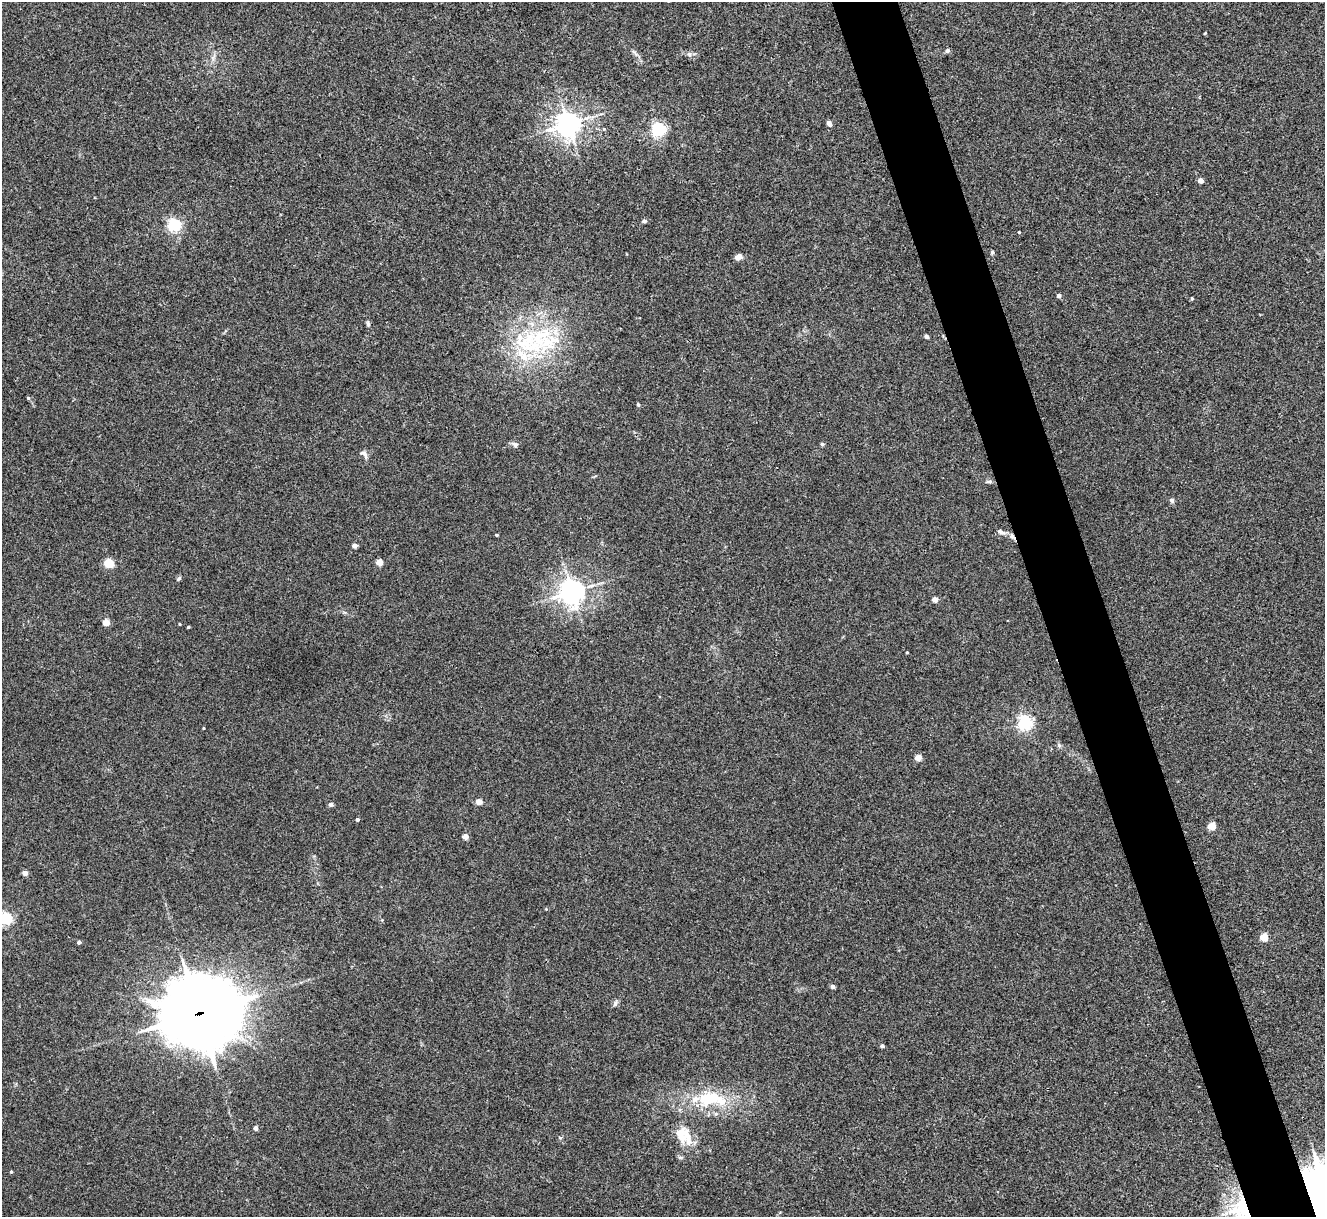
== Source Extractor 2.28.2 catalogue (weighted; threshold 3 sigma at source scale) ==
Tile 6 of 4 x 4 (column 2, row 2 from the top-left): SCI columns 1328-2650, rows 2705-3919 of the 5298 x 5285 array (HDU 1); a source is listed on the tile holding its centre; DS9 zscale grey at full resolution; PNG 1327 x 1219 px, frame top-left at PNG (2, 2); no overlay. Shown black and unused: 5% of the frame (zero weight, under 3 of 4 exposures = <1% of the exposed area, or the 3 px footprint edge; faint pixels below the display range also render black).
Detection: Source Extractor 2.28.2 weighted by HDU 2 'WHT'; one run over the whole footprint, this tile lists its part. Background 0.035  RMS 0.0047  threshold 0.0211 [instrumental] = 3 sigma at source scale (4.5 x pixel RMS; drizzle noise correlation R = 1.50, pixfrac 1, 0.05/0.05 arcsec/px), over >= 5 px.
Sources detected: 62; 2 inside a brighter listed object's ellipse — not listed separately; the other 60 listed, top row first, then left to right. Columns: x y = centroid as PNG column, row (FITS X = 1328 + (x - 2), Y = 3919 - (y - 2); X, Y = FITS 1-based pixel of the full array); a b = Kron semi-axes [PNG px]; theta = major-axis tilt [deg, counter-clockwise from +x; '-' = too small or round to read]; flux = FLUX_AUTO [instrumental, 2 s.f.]
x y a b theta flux
1205 33 3 3 - 0.37
947 51 5 4 - 1.3
689 54 6 6 - 1.1
829 123 6 4 -57 2.1
568 124 7 7 - 440
658 129 6 5 - 97
1201 181 4 4 - 3.2
644 221 4 4 - 1.4
174 225 5 5 - 78
1019 232 3 2 - 0.35
992 252 5 4 - 0.68
738 257 7 6 - 2.7
1059 296 4 4 - 1.8
1192 298 4 3 - 0.6
368 324 7 5 -87 0.85
927 336 5 4 - 0.87
538 338 45 23 42 40
28 398 5 4 - 0.55
638 404 4 3 - 0.72
515 444 9 6 -34 1.2
822 444 5 4 - 0.58
364 454 13 6 -59 1.6
989 481 9 4 0 0.93
1172 500 6 5 - 1.1
1000 532 9 6 -20 1.6
496 535 3 2 - 0.58
1012 536 10 5 -58 1.5
354 546 4 4 - 2.1
379 562 4 4 - 6.5
109 563 6 5 - 21
179 578 7 4 42 0.71
572 592 7 7 - 430
935 600 4 4 - 4.5
106 623 4 4 - 6.7
179 624 3 2 - 0.38
188 627 3 3 - 0.47
907 652 3 2 - 0.4
1025 722 5 5 - 110
203 728 4 2 - 0.35
1059 745 7 5 -85 0.93
918 758 4 4 - 5.7
479 802 4 4 - 6.6
331 804 4 4 - 1.9
357 819 4 3 - 0.94
1212 826 5 4 - 13
465 836 4 4 - 4.2
25 873 4 4 - 4.3
546 909 4 4 - 0.37
6 919 5 5 - 60
1264 937 5 5 - 13
79 942 4 3 - 1.1
833 986 4 4 - 1.7
615 1003 8 5 64 1.1
199 1013 32 28 -2 2500
882 1046 4 4 - 1
710 1098 36 19 9 21
256 1128 4 4 - 2
684 1135 27 18 -55 10
11 1172 3 3 - 0.51
1242 1211 36 25 -62 32
Overlapping masked pixels (flux is a lower limit): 3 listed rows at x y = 1012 536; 199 1013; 1242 1211
Isophote crosses this tile's border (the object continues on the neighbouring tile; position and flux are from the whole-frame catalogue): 2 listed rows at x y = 6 919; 1242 1211